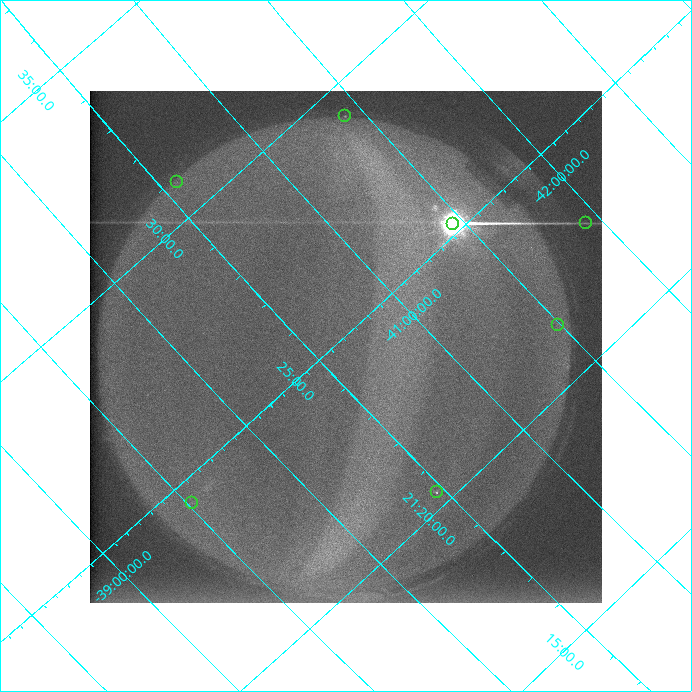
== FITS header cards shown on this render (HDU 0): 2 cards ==
NAXIS1  =                  512 /
NAXIS2  =                  512 /

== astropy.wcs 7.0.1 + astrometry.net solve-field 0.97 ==
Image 512 x 512 px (HDU 0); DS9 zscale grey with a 90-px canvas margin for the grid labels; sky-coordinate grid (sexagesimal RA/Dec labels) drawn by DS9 from the SOLVED WCS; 7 Tycho-2 reference stars matched to detected sources circled (green)
Header WCS: none
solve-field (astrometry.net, Tycho-2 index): SOLVED blind (the file carries no WCS)
Solved WCS: RA---TAN-SIP/DEC--TAN-SIP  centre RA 21:24:47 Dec -40:39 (321.20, -40.65 deg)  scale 17.9 x 18.1 arcsec/px (non-square pixels)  FOV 152.7' x 154.7'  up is +133 deg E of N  parity flipped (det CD > 0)
(file carries no celestial WCS; the grid is the blind solution)
Tycho-2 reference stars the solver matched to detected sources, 7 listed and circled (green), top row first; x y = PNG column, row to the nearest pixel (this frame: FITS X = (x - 90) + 1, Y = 512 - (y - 91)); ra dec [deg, ICRS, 3 dp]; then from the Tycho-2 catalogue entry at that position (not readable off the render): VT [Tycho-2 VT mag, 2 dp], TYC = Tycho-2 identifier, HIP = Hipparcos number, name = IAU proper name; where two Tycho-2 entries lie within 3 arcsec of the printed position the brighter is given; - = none
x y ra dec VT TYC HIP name
345 116 322.308 -41.416 9.12 7987-286-1 106077 -
177 182 322.719 -40.575 9.35 7984-436-1 - -
586 223 320.709 -41.936 9.40 7987-602-1 - -
453 224 321.309 -41.455 9.80 7987-701-1 - -
558 325 320.344 -41.489 9.18 7987-809-1 - -
437 492 320.091 -40.466 7.94 7983-596-1 105354 -
192 503 321.112 -39.523 9.99 7983-1057-1 - -